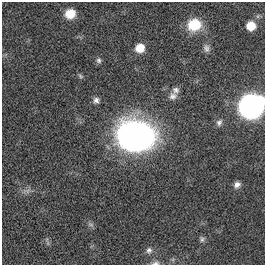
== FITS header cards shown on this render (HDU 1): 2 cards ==
NAXIS1  =                  263
NAXIS2  =                  263

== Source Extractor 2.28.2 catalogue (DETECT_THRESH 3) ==
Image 263 x 263 px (HDU 1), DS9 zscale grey, 1 PNG px = 1 image px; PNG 267 x 267 px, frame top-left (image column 1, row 263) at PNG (2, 2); no overlay
Background 0.00404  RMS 0.031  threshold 0.0929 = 3 sigma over >= 5 px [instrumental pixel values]
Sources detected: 19; all 19 listed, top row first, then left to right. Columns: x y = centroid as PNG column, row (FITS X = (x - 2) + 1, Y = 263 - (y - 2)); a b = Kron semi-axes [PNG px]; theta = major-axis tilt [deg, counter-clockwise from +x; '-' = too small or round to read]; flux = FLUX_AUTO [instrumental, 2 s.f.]
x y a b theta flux
70 14 10 10 - 32
194 25 13 12 - 72
251 26 8 8 - 37
140 48 8 8 - 35
206 48 11 8 -78 9.2
99 60 7 6 - 5.5
80 76 7 5 -29 3.6
176 90 9 8 - 8.5
173 96 11 10 - 12
96 100 8 7 - 7.8
251 106 11 11 - 2100
219 122 9 7 64 7.7
135 135 30 22 -12 940
237 185 8 6 40 9.3
27 191 11 5 19 8.3
91 224 9 5 -20 5.3
202 239 8 6 -82 5.4
149 250 9 8 - 8.7
155 263 11 6 10 7.3
At the frame edge (FLAGS 8, measured only in part): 2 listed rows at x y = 251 106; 155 263